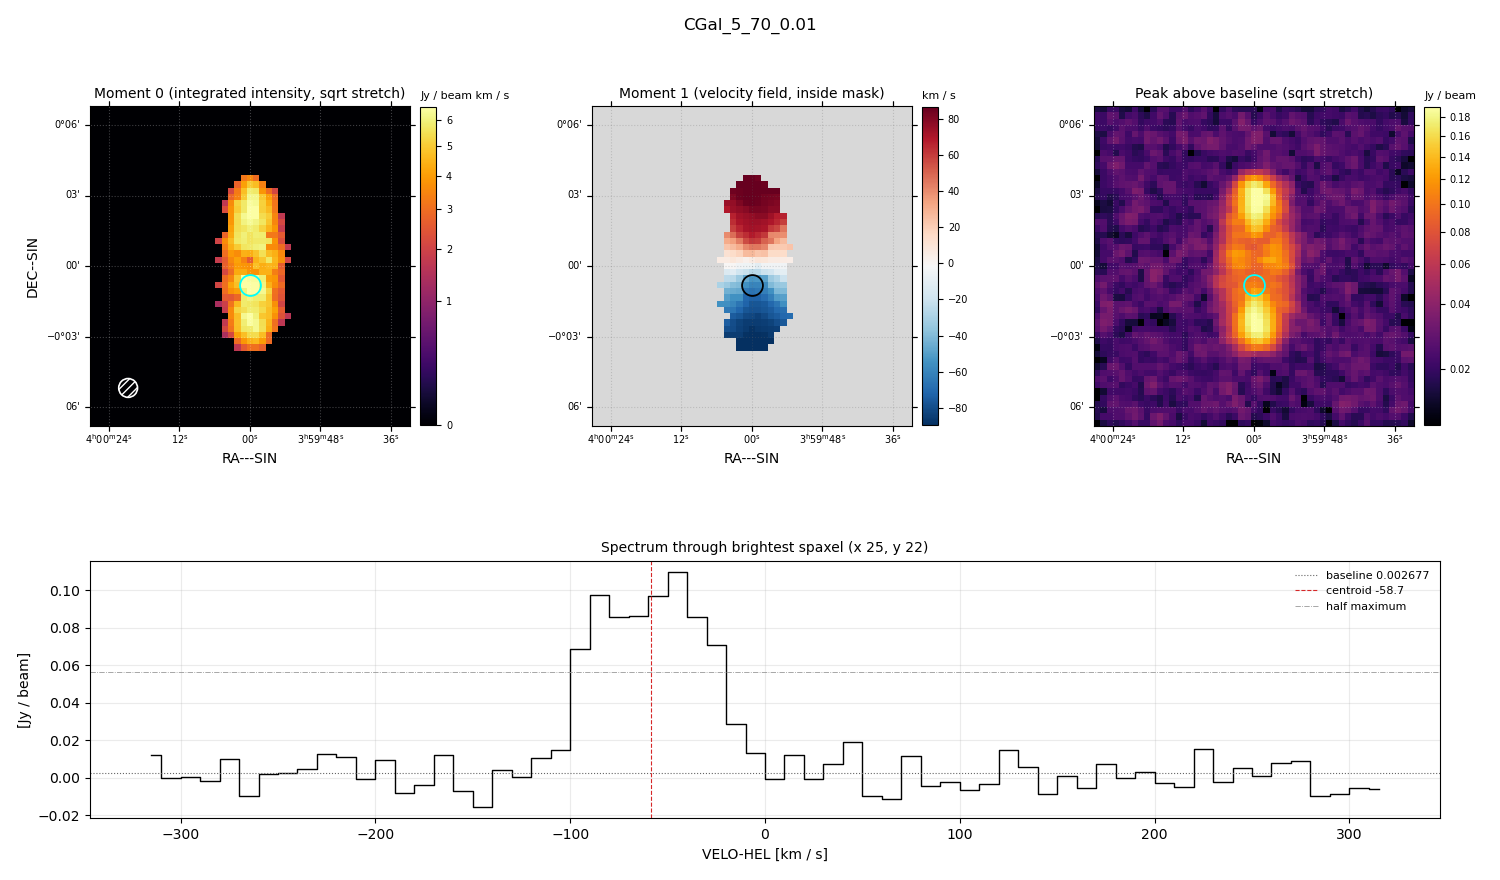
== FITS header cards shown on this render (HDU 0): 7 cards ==
OBJECT  = 'CGal_5_70_0.01'
BUNIT   = 'JY/BEAM '           /
CTYPE1  = 'RA---SIN'           /
CTYPE2  = 'DEC--SIN'           /
CTYPE3  = 'VELO-HEL'           /
NAXIS3  =                   64 / length of data axis 3
CUNIT3  = 'km/s    '           /

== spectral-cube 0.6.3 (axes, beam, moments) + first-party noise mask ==
SpectralCube HDU 0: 64 channels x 51 x 51 spaxels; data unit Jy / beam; figure title: CGal_5_70_0.01
Units: BUNIT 'JY/BEAM' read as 'Jy/beam' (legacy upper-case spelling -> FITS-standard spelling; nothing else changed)
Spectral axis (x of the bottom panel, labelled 'VELO-HEL [km / s]'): -315 .. 315 km / s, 64 channels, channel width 10 km / s
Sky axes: RA---SIN/DEC--SIN; field 13.6' x 13.6' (16 arcsec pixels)
Beam (drawn as the hatched ellipse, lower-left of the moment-0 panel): BMAJ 48 arcsec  BMIN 48 arcsec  BPA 0 deg
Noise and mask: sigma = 0.010 Jy / beam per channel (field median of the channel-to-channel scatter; agrees with the line-free scatter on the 2348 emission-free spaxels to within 1%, no correlation factor applied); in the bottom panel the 56 channels outside the line scatter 0.011 Jy / beam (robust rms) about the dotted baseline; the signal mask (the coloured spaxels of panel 2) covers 10% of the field
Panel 1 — Moment 0 (line voxels x channel width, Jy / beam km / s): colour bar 0 .. 6.51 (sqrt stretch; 0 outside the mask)
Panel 2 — Moment 1 (intensity-weighted velocity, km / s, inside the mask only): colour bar -90 .. 86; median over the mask -5
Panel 3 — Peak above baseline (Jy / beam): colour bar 0.0145 .. 0.191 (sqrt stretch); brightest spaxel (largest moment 0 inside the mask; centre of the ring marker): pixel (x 25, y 22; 0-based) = FK5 04h00m00s -00d00m40s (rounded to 2 s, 20 arcsec steps: no finer than the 16 arcsec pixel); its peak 0.107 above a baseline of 0.002677
Panel 4 — spectrum at that spaxel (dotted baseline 0.002677 Jy / beam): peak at -45 km / s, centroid -58.7 km / s (red dashed line; intensity-weighted over the run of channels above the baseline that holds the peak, -120 .. 0 km / s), W50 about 80 km / s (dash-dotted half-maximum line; edge to edge of the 8 channels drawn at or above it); detected line -100 .. -20 km / s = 8 of 64 channels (12%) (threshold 4 sigma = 0.04 Jy / beam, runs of >= 3 channels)